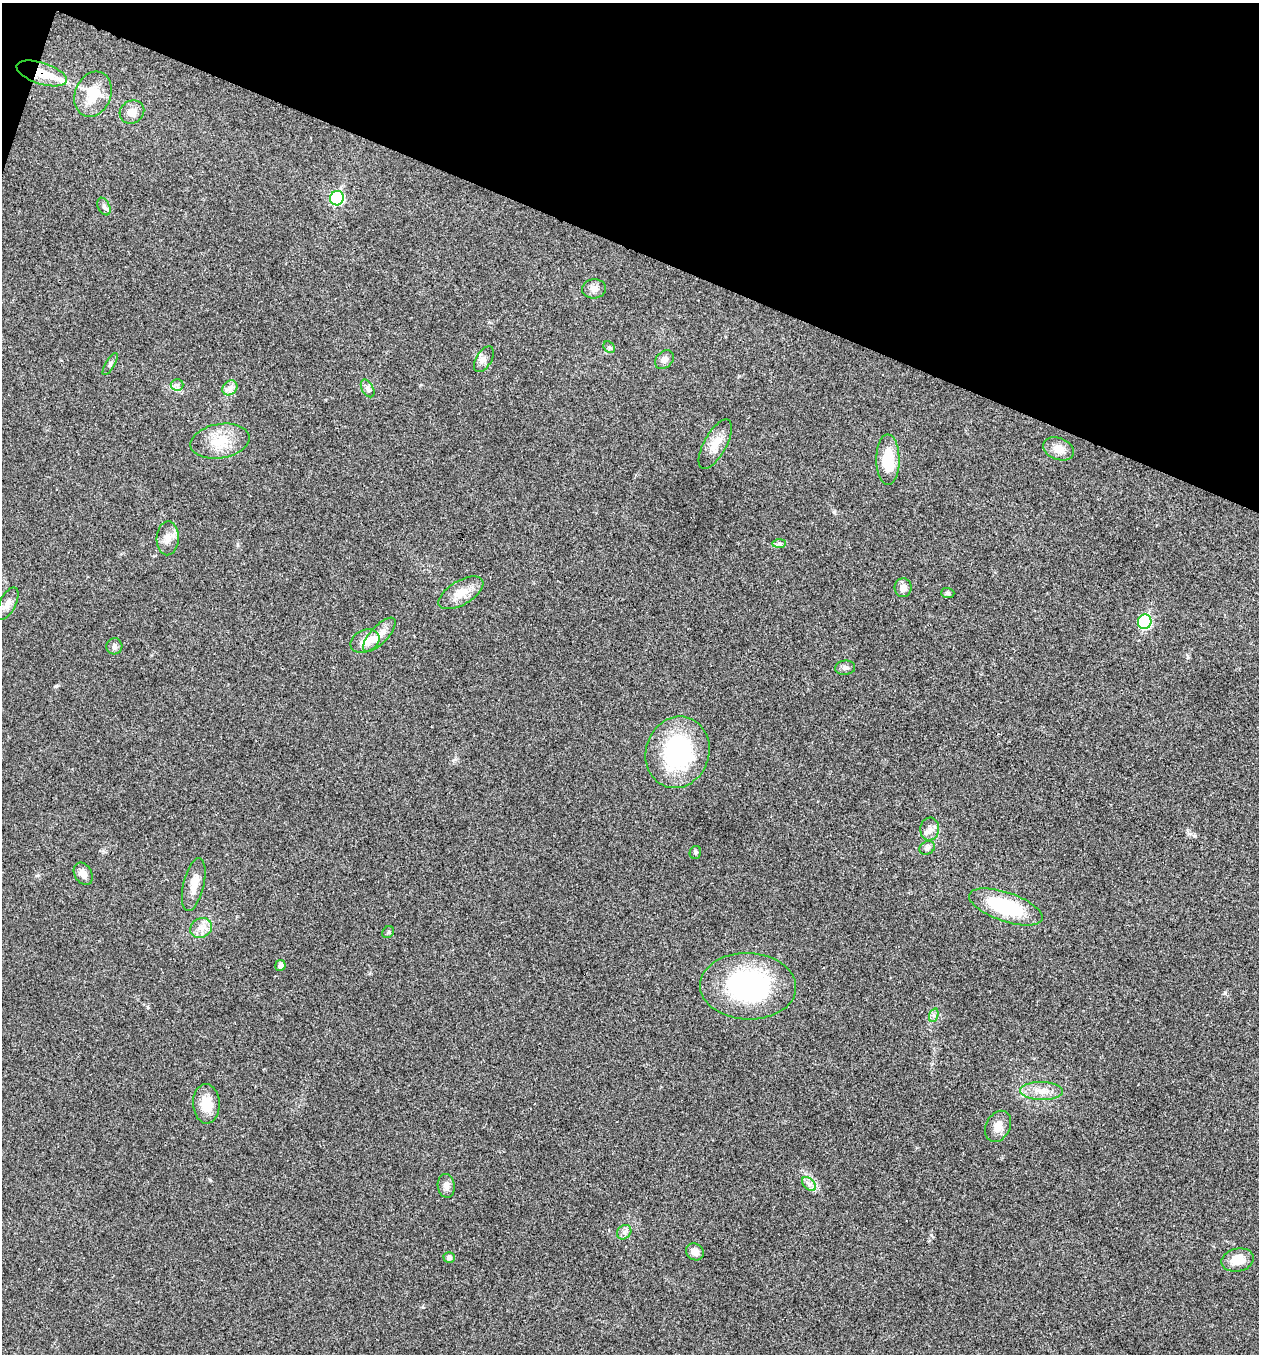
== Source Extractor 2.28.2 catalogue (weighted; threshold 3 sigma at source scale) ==
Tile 2 of 4 x 4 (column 2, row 1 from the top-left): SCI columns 1393-2649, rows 4062-5413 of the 5432 x 5416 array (HDU 1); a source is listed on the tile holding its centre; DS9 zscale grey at full resolution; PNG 1261 x 1356 px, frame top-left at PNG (2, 3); each listed source drawn as its Kron ellipse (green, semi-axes under 4 px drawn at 4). Shown black and unused: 19% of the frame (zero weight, under 3 of 4 exposures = <1% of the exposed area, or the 3 px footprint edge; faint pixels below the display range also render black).
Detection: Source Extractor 2.28.2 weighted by HDU 2 'WHT'; one run over the whole footprint, this tile lists its part. Background 0.0239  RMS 0.0041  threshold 0.0185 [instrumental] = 3 sigma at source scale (4.5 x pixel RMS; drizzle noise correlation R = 1.50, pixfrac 1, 0.05/0.05 arcsec/px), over >= 5 px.
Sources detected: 51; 2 inside a brighter listed object's ellipse — not listed separately; the other 49 listed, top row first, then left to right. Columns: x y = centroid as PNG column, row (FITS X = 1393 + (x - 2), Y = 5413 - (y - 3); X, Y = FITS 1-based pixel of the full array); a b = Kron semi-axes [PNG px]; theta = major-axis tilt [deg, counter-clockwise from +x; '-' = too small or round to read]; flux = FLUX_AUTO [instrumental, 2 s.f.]
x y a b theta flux
42 73 26 10 -18 10
93 94 23 18 68 11
132 112 13 11 33 3.4
337 198 7 6 - 36
104 206 9 6 -64 1.3
594 289 12 9 2 2.3
609 347 6 5 - 0.79
484 359 14 7 58 2.1
664 360 10 8 45 2.1
110 364 12 4 59 1
177 385 6 6 - 1.1
230 388 8 6 44 1.8
368 388 9 5 -60 1.3
220 441 30 17 10 11
715 444 27 11 61 6.1
1058 449 16 10 -20 4.4
888 460 25 11 -89 12
168 538 17 11 87 3.9
779 544 7 4 1 0.9
903 588 9 8 - 2.5
461 593 25 12 31 6.5
948 593 6 5 - 0.84
7 604 18 8 63 2.9
1145 622 7 6 - 42
379 635 22 9 47 4.4
365 641 15 11 24 4.6
114 646 8 8 - 1.5
845 668 10 7 4 1.4
677 752 36 31 70 49
930 829 11 9 86 2.7
927 848 8 6 28 1.2
695 852 7 5 75 0.78
83 874 12 8 -60 2.9
194 885 27 10 77 5.2
1006 907 38 14 -19 30
201 928 11 9 30 3.3
388 932 6 5 - 0.71
280 965 5 5 - 2.2
748 986 48 33 -2 67
934 1015 7 4 72 0.94
1041 1091 21 9 -1 5.3
206 1104 20 13 -87 7.9
998 1126 16 12 63 4
809 1184 8 5 -45 1.5
446 1186 12 8 -80 2.3
624 1232 8 6 46 1.4
695 1252 9 8 - 2.6
449 1257 5 5 - 1.6
1238 1260 16 11 13 6.2
Overlapping masked pixels (flux is a lower limit): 1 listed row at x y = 42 73
Unlisted compact peaks at least as high as the median listed source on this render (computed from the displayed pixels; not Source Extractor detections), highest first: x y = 56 686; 931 1235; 834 512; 210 1180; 1225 993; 38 875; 1188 657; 423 1307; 1189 834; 369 973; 739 376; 148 1008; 453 760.